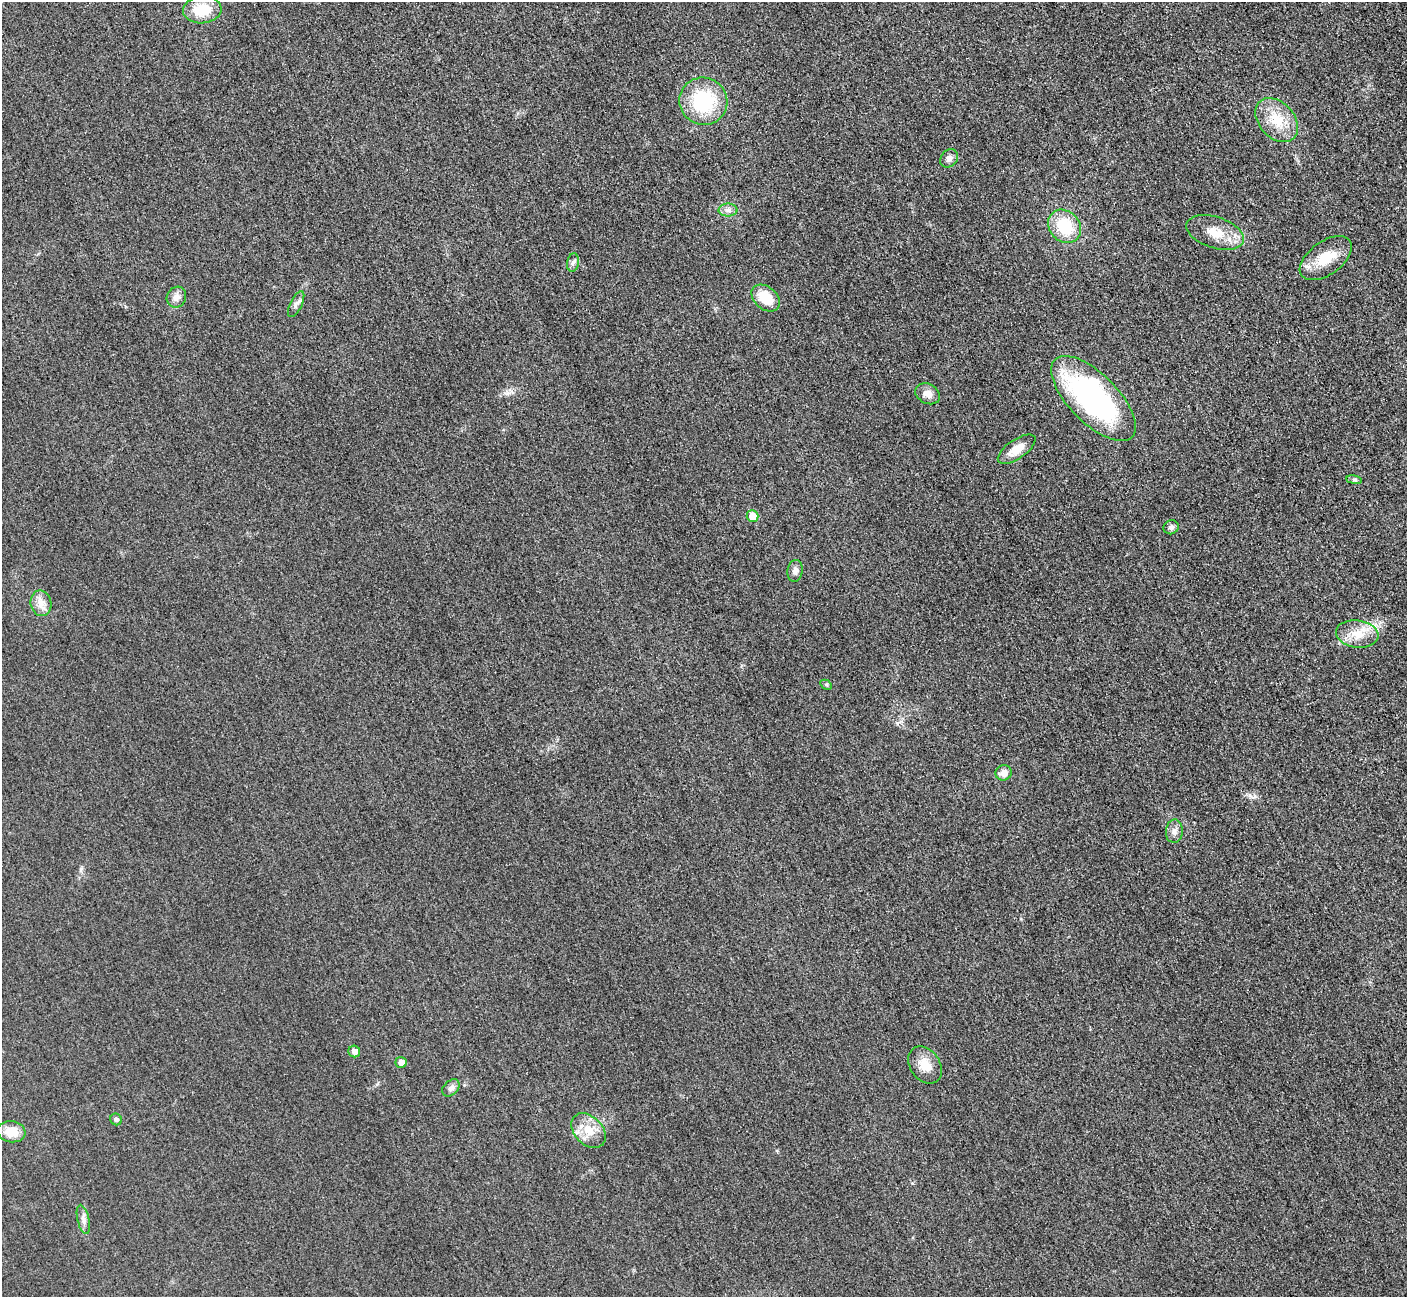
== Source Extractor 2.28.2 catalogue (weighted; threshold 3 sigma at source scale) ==
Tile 10 of 4 x 4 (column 2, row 3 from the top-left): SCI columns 1470-2874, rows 1489-2783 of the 5705 x 5671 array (HDU 1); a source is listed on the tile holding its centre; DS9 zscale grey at full resolution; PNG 1409 x 1299 px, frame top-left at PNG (2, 2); each listed source drawn as its Kron ellipse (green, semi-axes under 4 px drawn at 4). Nothing masked; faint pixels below the display range render black.
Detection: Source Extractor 2.28.2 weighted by HDU 2 'WHT'; one run over the whole footprint, this tile lists its part. Background 0.0196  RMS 0.0051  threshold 0.0227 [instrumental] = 3 sigma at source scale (4.5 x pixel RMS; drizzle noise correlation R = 1.50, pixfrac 1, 0.05/0.05 arcsec/px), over >= 5 px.
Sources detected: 32; all 32 listed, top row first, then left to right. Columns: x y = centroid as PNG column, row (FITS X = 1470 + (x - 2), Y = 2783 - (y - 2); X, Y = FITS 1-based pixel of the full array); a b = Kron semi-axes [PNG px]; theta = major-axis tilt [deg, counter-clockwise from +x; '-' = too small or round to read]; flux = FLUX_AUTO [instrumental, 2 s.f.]
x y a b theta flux
202 10 19 13 5 14
703 101 24 23 - 33
1277 120 25 17 -48 14
949 158 10 8 46 2.3
728 210 9 6 0 2.2
1065 226 18 15 -47 19
1215 232 30 15 -18 11
1326 258 30 16 36 13
573 263 9 6 80 1.5
176 297 11 9 61 3.1
766 298 16 11 -40 13
296 304 14 6 64 2
928 394 13 9 -27 3.7
1093 398 55 24 -45 110
1017 449 22 9 35 6.3
1354 480 8 4 -8 0.91
753 516 6 6 - 9.2
1171 527 7 7 - 1.7
795 571 11 7 81 2.3
41 603 13 10 -80 4.2
1357 634 21 13 -7 8.9
826 685 6 4 -29 0.8
1004 773 8 7 - 3.6
1174 831 12 8 87 2.8
354 1051 6 6 - 3
401 1062 5 5 - 3.2
925 1065 20 15 -55 7.5
451 1088 10 7 43 2.2
116 1119 6 5 - 0.96
589 1131 20 14 -47 8.9
11 1132 14 10 -7 8.6
83 1219 15 6 -77 2.3
Unlisted compact peaks at least as high as the median listed source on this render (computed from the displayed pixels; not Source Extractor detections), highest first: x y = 897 723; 507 393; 1255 796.